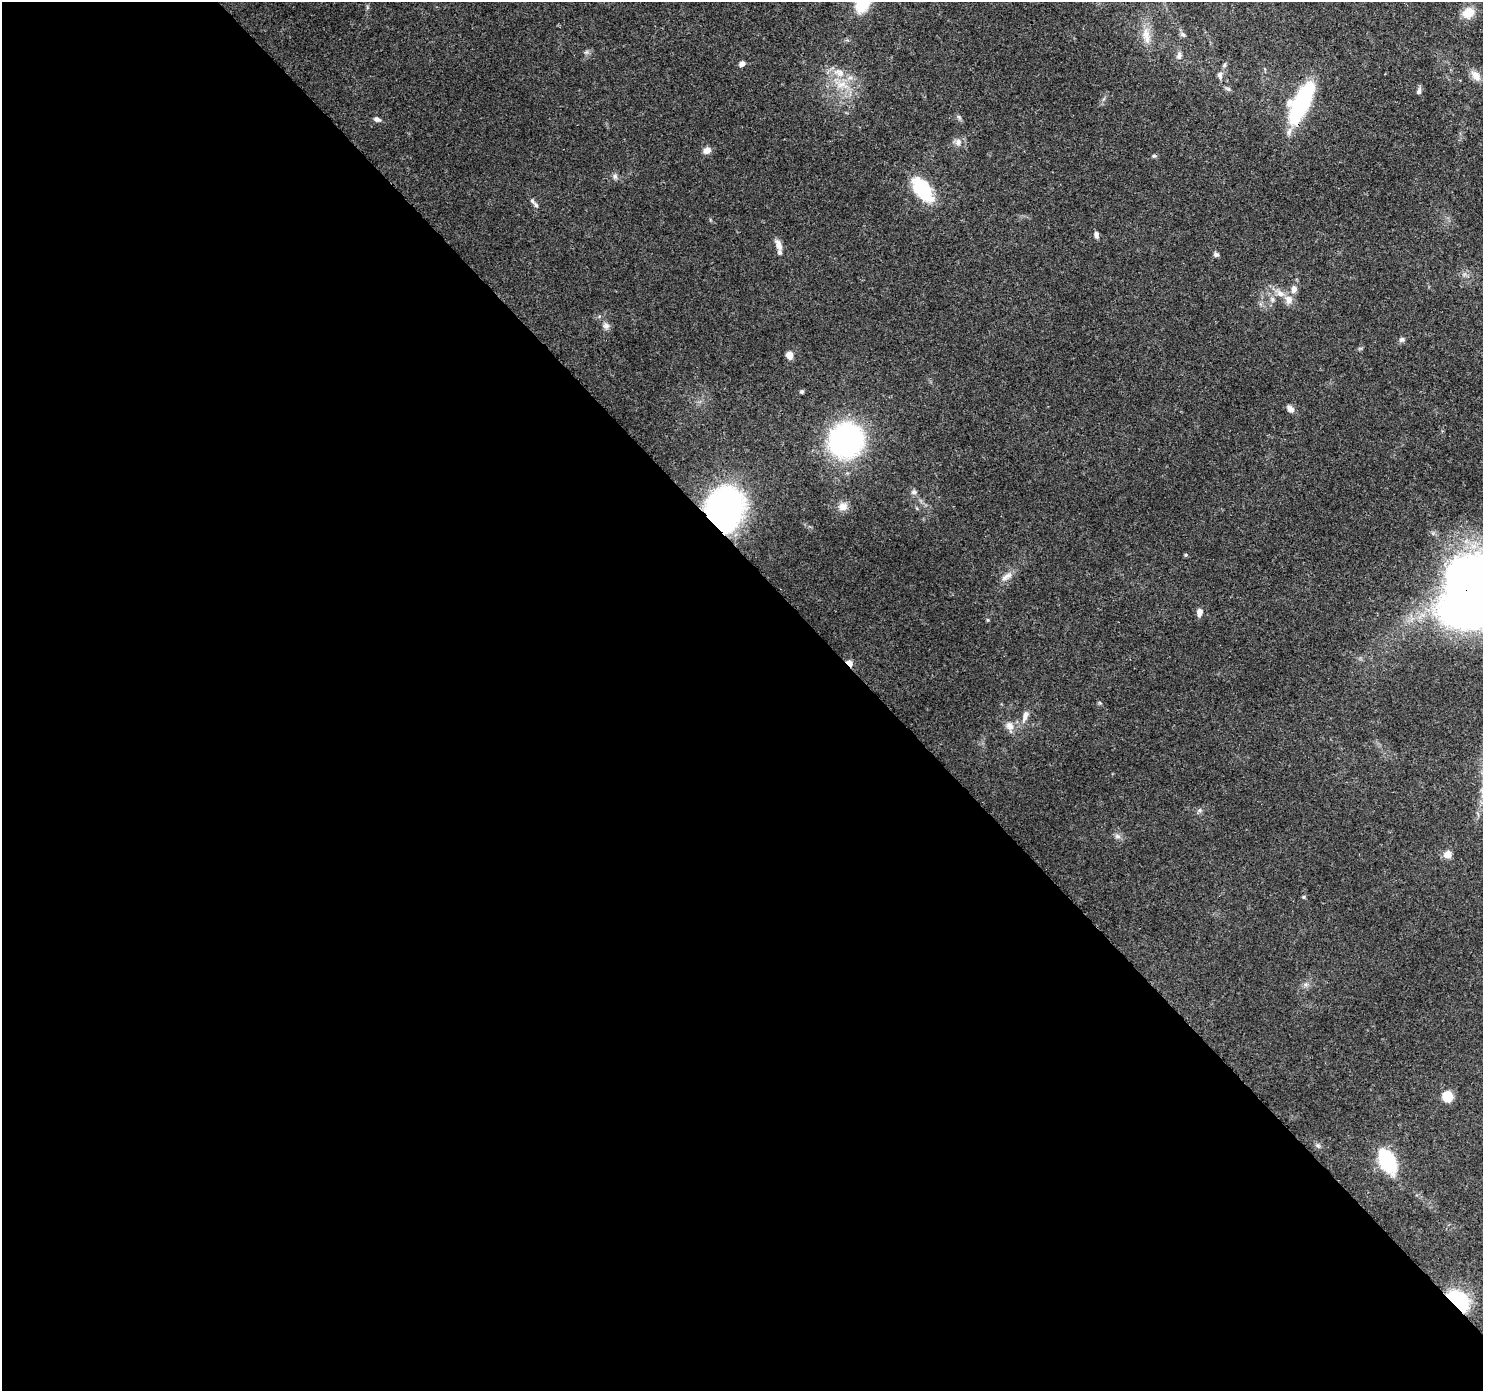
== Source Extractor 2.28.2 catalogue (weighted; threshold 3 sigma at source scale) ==
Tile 9 of 4 x 4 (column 1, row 3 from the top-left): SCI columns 93-1573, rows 1615-3003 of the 6116 x 6073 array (HDU 1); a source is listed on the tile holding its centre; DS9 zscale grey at full resolution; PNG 1485 x 1393 px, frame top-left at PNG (2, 2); no overlay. Shown black and unused: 59% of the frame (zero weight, under 3 of 4 exposures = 8% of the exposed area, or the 3 px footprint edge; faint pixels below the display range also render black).
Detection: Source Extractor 2.28.2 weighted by HDU 2 'WHT'; one run over the whole footprint, this tile lists its part. Background 0.122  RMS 0.0045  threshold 0.0201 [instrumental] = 3 sigma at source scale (4.5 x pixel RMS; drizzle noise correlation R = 1.50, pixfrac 1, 0.0396/0.0396 arcsec/px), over >= 5 px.
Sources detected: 58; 1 inside a brighter object's white glare — not listed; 3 inside a brighter listed object's ellipse — not listed separately; the other 54 listed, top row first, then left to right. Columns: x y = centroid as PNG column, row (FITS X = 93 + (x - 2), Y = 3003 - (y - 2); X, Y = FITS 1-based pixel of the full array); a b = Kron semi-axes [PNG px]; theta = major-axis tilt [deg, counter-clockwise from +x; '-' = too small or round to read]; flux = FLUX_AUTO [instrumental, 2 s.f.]
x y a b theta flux
863 2 21 12 62 21
1468 13 14 11 36 7.1
1183 35 8 6 -39 1.1
1146 36 25 10 -80 5.9
586 52 6 6 - 1
1179 56 10 7 79 1.6
742 64 7 6 - 1.7
1224 65 7 4 69 0.88
839 72 18 10 -25 6
1220 75 9 6 -77 1.5
1476 76 16 9 -50 3.9
842 85 18 9 2 6.6
1228 89 9 4 -35 0.86
1419 91 8 5 76 1.4
1301 103 41 13 65 57
959 117 9 4 -36 0.92
377 119 8 5 -15 1.5
958 142 11 9 67 2.4
707 150 9 7 20 3
1154 156 6 4 19 0.74
615 176 8 6 -89 1.3
923 190 28 15 -53 25
532 201 9 6 -50 1.3
1096 235 7 5 -84 1.7
778 245 14 7 -70 3.1
1216 254 7 6 - 1.1
1294 289 11 8 82 2.9
1280 293 12 8 -40 3.5
1272 299 8 7 - 1.6
606 326 9 8 - 1.8
1402 340 8 6 14 1.2
789 355 8 7 - 3
802 392 4 4 - 0.88
1290 409 9 6 -38 2.3
846 440 29 26 51 100
914 492 8 6 14 1.3
843 506 13 11 21 3.4
724 510 33 27 84 160
1186 555 5 4 - 0.58
1007 576 20 6 31 2.8
1482 580 45 31 -10 390
1199 612 8 6 90 2.7
849 663 7 4 -47 8.9
1025 716 15 7 73 3
1010 726 13 10 -50 3.4
1200 810 7 4 89 0.84
1117 836 9 6 -16 1.5
1448 854 10 9 - 3.4
1303 897 5 4 - 0.6
1306 984 7 5 44 1.2
1448 1096 11 10 - 7.5
1318 1146 7 5 -43 0.99
1387 1161 11 7 -66 85
1458 1300 15 9 -40 56
Overlapping masked pixels (flux is a lower limit): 5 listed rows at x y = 1301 103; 724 510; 1482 580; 849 663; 1458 1300
Isophote crosses this tile's border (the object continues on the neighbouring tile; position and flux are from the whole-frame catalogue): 2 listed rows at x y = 863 2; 1482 580